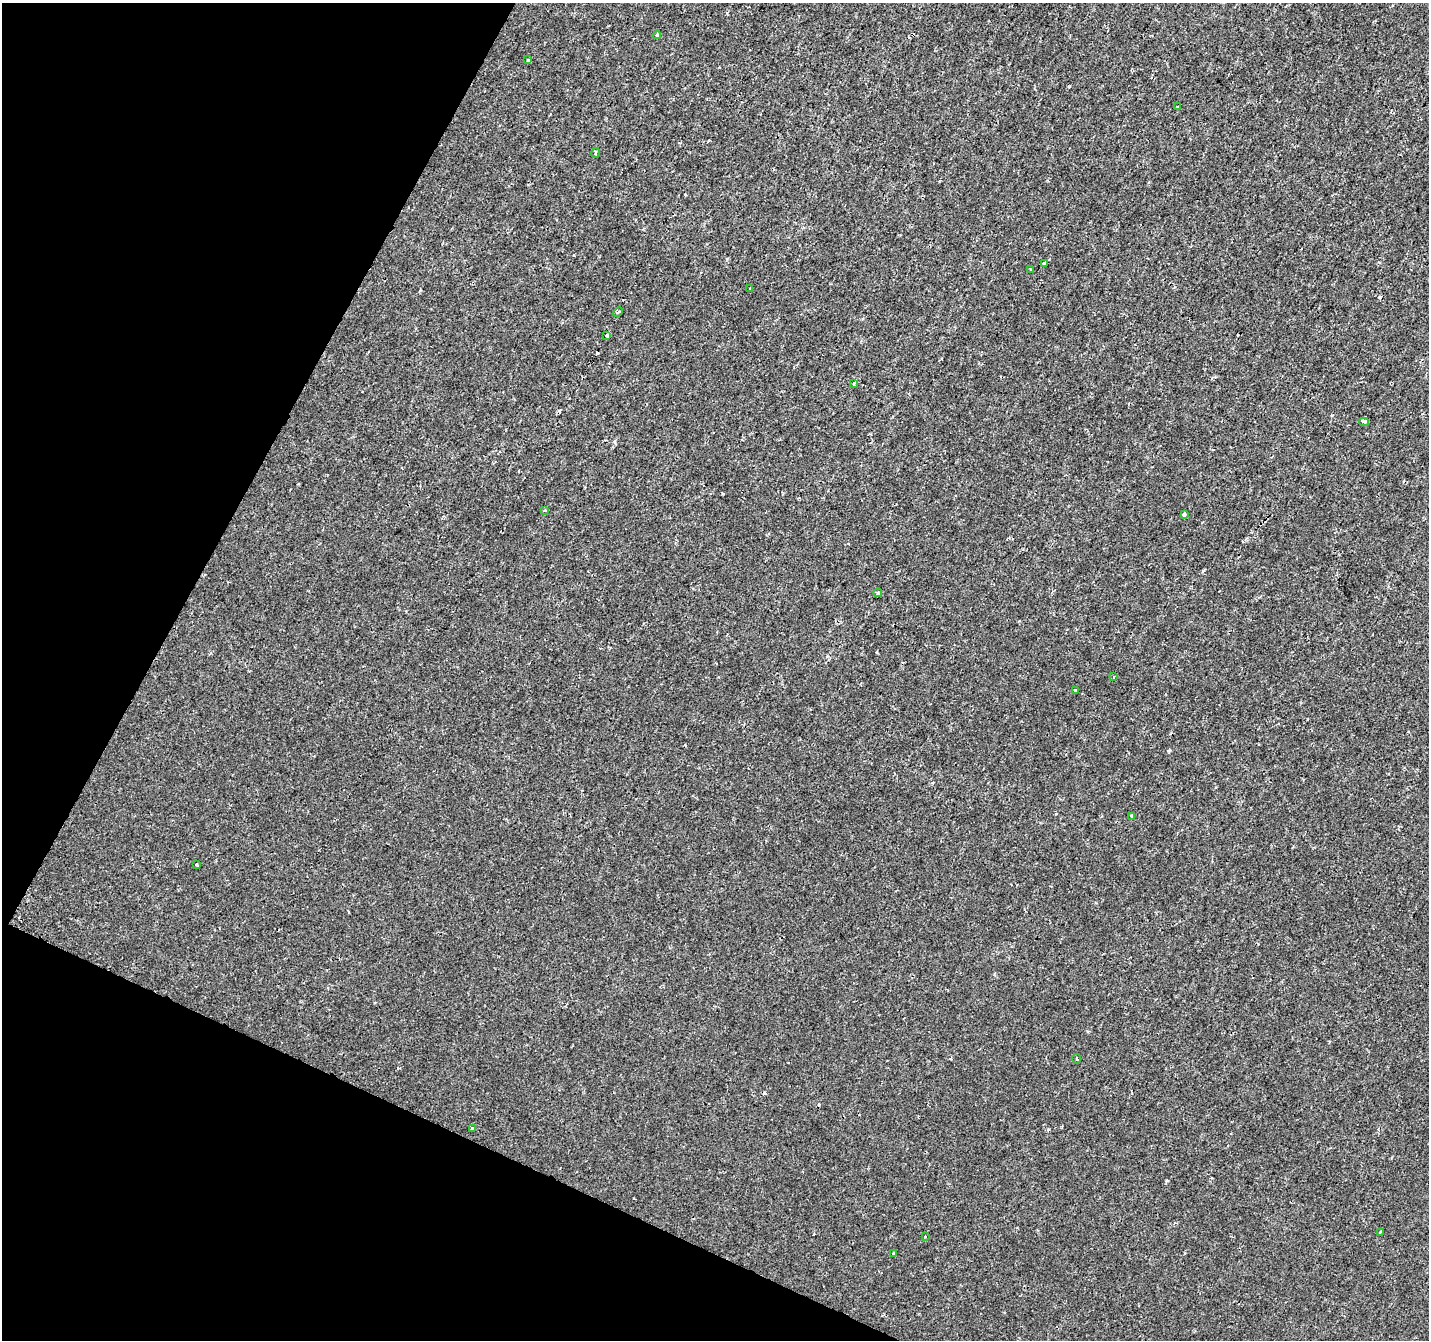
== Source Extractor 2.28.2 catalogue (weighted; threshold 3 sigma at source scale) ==
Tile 9 of 4 x 4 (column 1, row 3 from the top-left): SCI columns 1-1427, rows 1540-2877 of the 5715 x 5822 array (HDU 1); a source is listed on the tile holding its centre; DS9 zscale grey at full resolution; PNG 1431 x 1342 px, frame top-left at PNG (2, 3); each listed source drawn as its Kron ellipse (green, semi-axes under 4 px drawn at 4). Shown black and unused: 22% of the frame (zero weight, under 2 of 3 exposures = <1% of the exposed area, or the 3 px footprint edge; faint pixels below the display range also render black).
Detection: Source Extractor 2.28.2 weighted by HDU 2 'WHT'; one run over the whole footprint, this tile lists its part. Background 2.51e-04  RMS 0.0022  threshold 0.0101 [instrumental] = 3 sigma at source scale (4.5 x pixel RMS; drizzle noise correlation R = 1.50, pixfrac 1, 0.0396/0.0396 arcsec/px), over >= 5 px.
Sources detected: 28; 5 cosmic-ray / hot-pixel residue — neither listed nor drawn; the other 23 listed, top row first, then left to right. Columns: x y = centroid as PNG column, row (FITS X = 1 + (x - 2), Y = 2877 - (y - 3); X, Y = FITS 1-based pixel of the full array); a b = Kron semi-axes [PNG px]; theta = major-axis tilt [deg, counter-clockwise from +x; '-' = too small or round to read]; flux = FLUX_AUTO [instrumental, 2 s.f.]
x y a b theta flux
657 35 4 4 - 0.44
528 60 3 3 - 0.3
1178 107 3 3 - 0.34
595 153 5 3 - 0.23
1045 263 4 3 - 0.89
1031 269 3 3 - 0.62
750 288 3 2 - 0.25
618 312 5 4 - 0.37
607 335 4 3 - 0.7
854 384 3 3 - 0.54
1364 422 5 4 - 0.53
544 511 3 3 - 0.9
1184 515 4 3 - 0.65
878 593 4 3 - 0.55
1113 677 3 2 - 0.19
1075 690 3 3 - 0.36
1132 816 3 3 - 0.47
197 864 3 3 - 0.84
1076 1059 5 3 - 0.27
472 1128 4 3 - 1.4
1380 1232 3 3 - 0.25
925 1236 3 2 - 0.26
893 1253 3 3 - 0.33
Unlisted compact peaks at least as high as the median listed source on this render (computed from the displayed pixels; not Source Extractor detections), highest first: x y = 1167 1181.